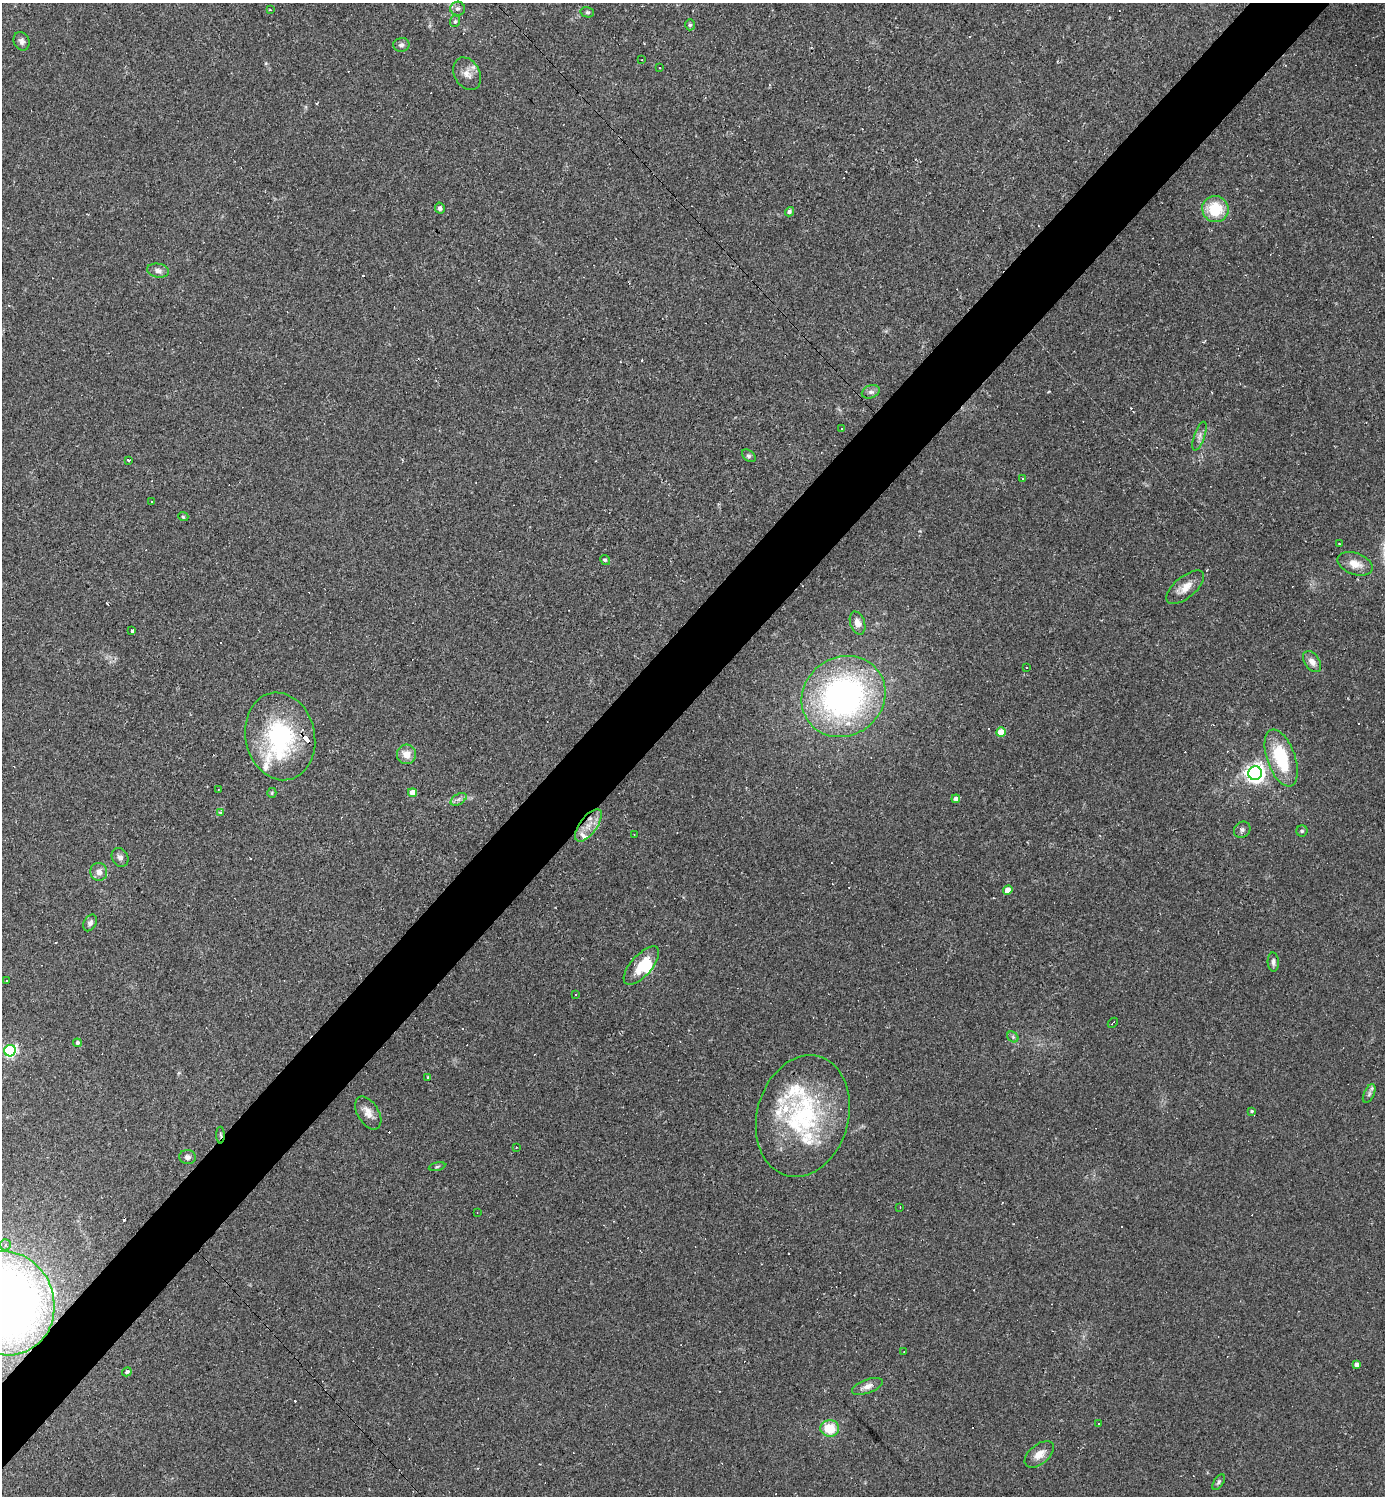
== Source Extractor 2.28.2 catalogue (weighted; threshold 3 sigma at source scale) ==
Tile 10 of 4 x 4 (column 2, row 3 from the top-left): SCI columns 1677-3059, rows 1495-2988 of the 5976 x 5976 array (HDU 1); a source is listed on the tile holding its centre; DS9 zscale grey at full resolution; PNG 1387 x 1498 px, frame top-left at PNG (2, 3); each listed source drawn as its Kron ellipse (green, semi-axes under 4 px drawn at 4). Shown black and unused: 5% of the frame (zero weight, under 2 of 3 exposures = <1% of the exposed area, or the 3 px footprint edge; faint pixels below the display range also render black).
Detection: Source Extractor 2.28.2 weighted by HDU 2 'WHT'; one run over the whole footprint, this tile lists its part. Background 0.0635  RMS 0.0069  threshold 0.0312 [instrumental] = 3 sigma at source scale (4.5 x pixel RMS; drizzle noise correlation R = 1.50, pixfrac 1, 0.05/0.05 arcsec/px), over >= 5 px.
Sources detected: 118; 1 inside a brighter object's white glare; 29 cosmic-ray / hot-pixel residue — neither listed nor drawn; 9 inside a brighter listed object's ellipse — not listed separately; the other 79 listed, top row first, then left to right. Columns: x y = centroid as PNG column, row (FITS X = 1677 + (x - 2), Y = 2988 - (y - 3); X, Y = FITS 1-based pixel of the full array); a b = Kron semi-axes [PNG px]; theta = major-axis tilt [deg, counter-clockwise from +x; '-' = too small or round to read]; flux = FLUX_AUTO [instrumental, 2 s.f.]
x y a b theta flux
457 9 7 7 - 2.2
270 10 3 3 - 0.8
587 12 7 5 -13 1.2
455 21 6 5 - 1.3
690 25 5 5 - 1.3
21 41 9 7 -66 2.6
401 45 8 7 - 2
642 60 2 2 - 0.43
660 68 2 2 - 0.49
467 74 17 12 -61 6.5
440 208 5 5 - 1.6
1215 209 13 13 - 26
789 212 5 4 - 1.6
158 271 11 7 -10 3.3
871 392 9 6 22 2.4
842 428 4 2 - 0.48
1199 436 15 5 70 3
749 456 8 5 -39 1.5
128 460 3 3 - 1.5
1023 479 3 2 - 0.62
151 502 3 2 - 0.86
183 516 5 3 - 0.75
1339 544 3 2 - 0.52
605 560 5 4 - 1.1
1355 564 18 10 -18 8.2
1185 587 23 10 40 8.4
858 623 12 7 -71 5.6
132 631 3 3 - 2.3
1312 662 12 7 -55 4.7
1027 667 2 2 - 0.59
844 696 43 39 35 220
1001 732 5 4 - 13
280 736 44 34 -77 81
406 754 10 9 - 7.4
1281 758 30 14 -70 38
1255 773 7 7 - 370
218 789 3 2 - 0.46
272 793 5 4 - 0.9
412 793 4 4 - 7.1
459 799 9 5 31 2.3
956 799 4 4 - 2.8
221 812 3 3 - 3
588 825 19 8 53 8.5
1242 830 9 7 42 2.1
1302 831 5 5 - 1.1
634 834 3 2 - 0.41
120 857 10 8 -60 2.9
99 872 9 8 - 5.3
1008 890 5 4 - 9.3
90 923 9 6 63 2.4
1273 962 9 5 -87 2.4
641 966 24 10 48 19
7 981 3 2 - 0.83
575 994 3 2 - 1.3
1113 1023 6 2 46 1.2
1013 1037 6 5 - 1.3
77 1043 4 4 - 1.6
10 1051 6 5 - 130
427 1077 4 2 - 0.61
1369 1094 10 5 64 2
1252 1111 4 3 - 0.94
368 1113 18 10 -59 6.3
803 1116 62 45 75 100
220 1135 8 3 -89 1.1
516 1147 3 2 - 0.68
187 1157 8 7 - 2.4
437 1167 8 3 11 0.9
900 1207 3 2 - 0.64
477 1212 3 2 - 0.55
5 1245 5 5 - 1.8
6 1303 52 48 -72 710
904 1352 3 2 - 0.57
1357 1365 4 4 - 3.5
127 1372 5 4 - 1.5
867 1386 16 7 20 4.5
1098 1423 3 2 - 1.3
830 1428 9 8 - 17
1039 1454 17 9 40 7
1219 1482 9 4 57 1.4
Overlapping masked pixels (flux is a lower limit): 3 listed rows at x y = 588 825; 220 1135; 6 1303
Isophote crosses this tile's border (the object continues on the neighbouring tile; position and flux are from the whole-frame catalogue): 1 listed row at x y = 6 1303